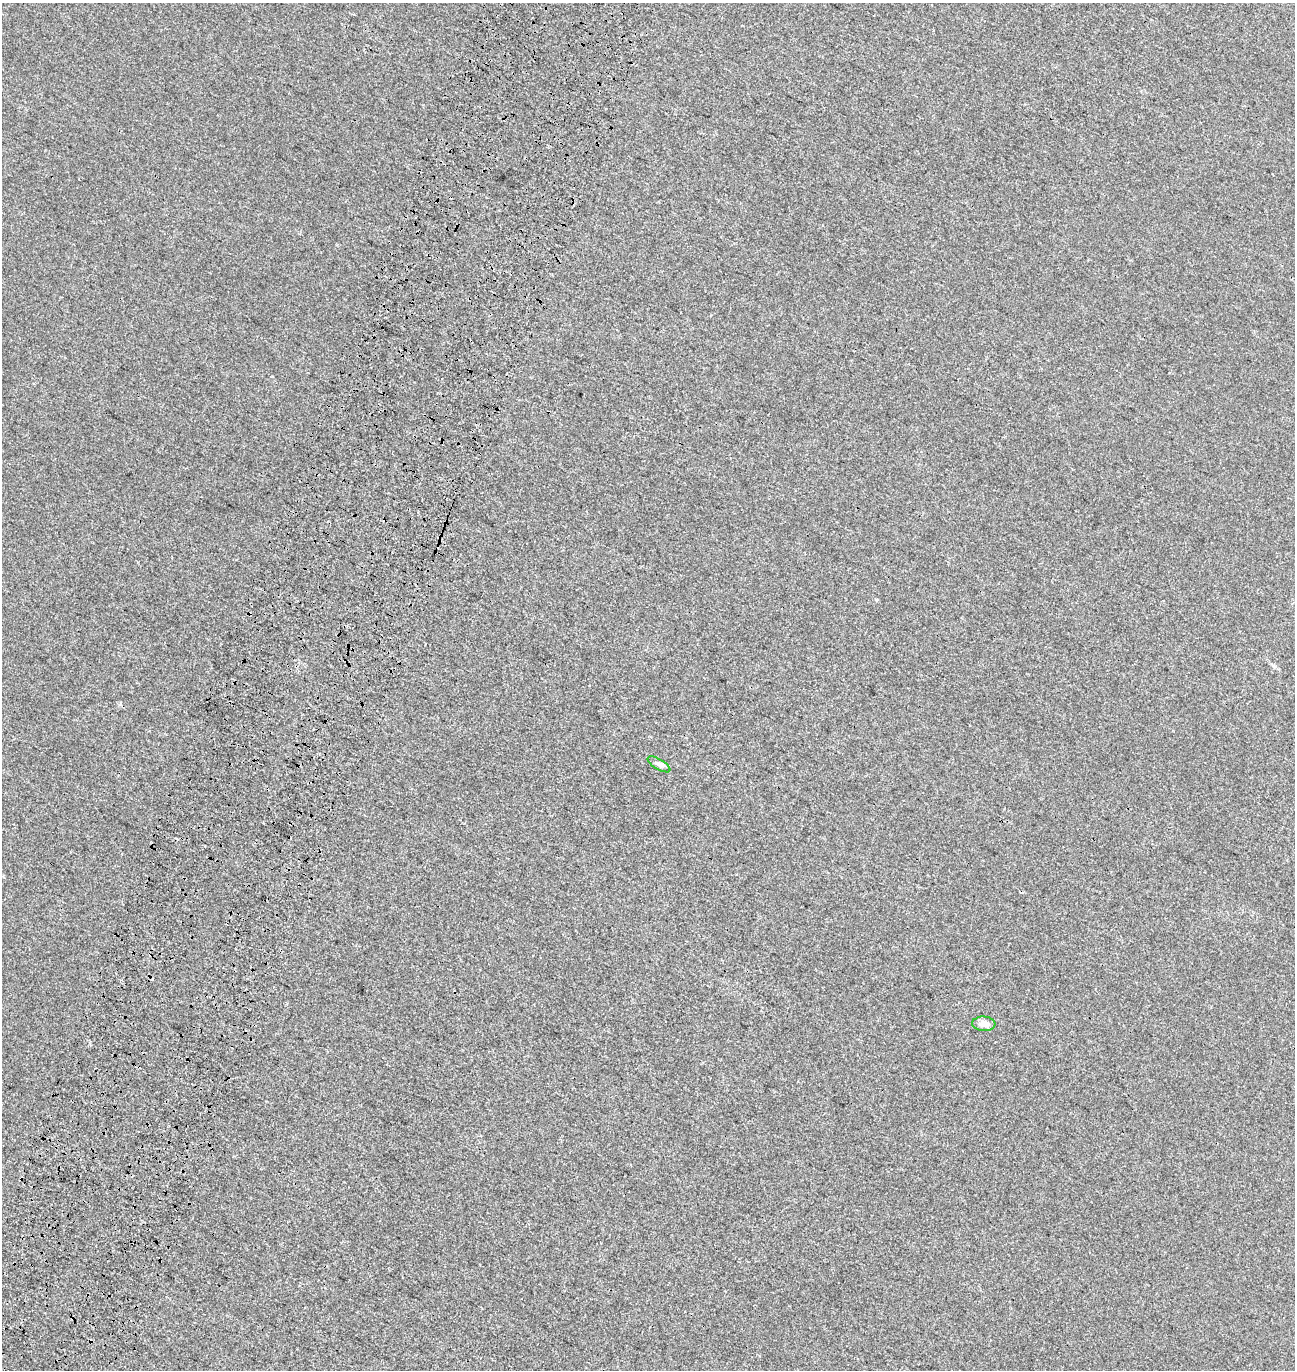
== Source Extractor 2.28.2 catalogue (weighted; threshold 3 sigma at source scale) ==
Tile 7 of 4 x 4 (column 3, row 2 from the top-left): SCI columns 2911-4203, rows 2882-4249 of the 5884 x 5755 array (HDU 1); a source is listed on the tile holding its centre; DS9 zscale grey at full resolution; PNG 1297 x 1372 px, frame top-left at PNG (2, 3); each listed source drawn as its Kron ellipse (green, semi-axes under 4 px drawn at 4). Shown black and unused: <1% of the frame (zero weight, under 3 of 4 exposures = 9% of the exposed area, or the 3 px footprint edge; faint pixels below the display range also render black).
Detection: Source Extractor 2.28.2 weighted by HDU 2 'WHT'; one run over the whole footprint, this tile lists its part. Background 8.24e-04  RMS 0.0037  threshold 0.0166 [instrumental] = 3 sigma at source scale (4.5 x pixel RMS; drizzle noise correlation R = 1.50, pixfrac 1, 0.0396/0.0396 arcsec/px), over >= 5 px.
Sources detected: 3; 1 cosmic-ray / hot-pixel residue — neither listed nor drawn; the other 2 listed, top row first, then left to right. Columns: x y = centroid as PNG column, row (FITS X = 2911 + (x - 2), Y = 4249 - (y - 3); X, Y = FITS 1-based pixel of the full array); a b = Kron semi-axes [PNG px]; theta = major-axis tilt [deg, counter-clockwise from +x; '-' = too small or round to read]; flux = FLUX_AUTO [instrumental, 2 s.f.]
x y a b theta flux
659 764 13 5 -31 1.2
984 1024 11 7 -4 2.5